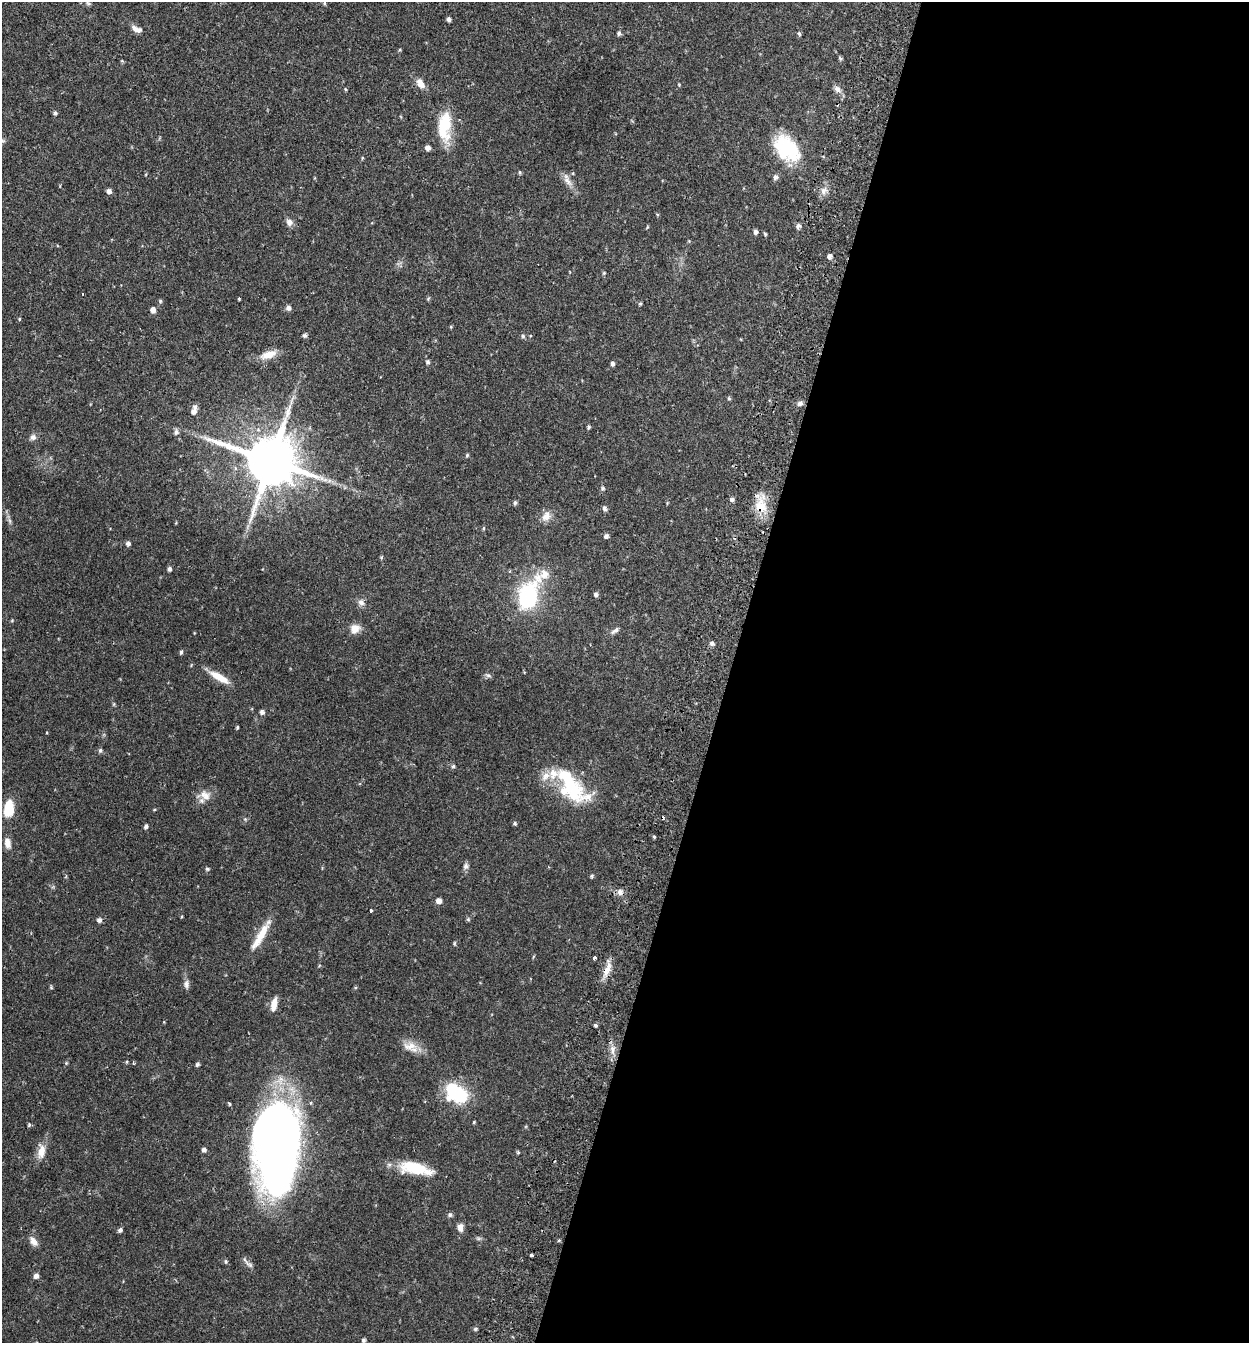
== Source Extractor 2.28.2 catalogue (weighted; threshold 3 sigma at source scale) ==
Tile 12 of 4 x 4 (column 4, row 3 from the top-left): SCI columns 3931-5177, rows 1371-2711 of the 5497 x 5417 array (HDU 1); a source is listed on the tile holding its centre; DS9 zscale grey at full resolution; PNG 1251 x 1345 px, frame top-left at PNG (2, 2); no overlay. Shown black and unused: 42% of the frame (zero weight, under 2 of 3 exposures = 3% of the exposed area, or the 3 px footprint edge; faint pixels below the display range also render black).
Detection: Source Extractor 2.28.2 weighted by HDU 2 'WHT'; one run over the whole footprint, this tile lists its part. Background 0.0653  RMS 0.0051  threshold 0.023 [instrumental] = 3 sigma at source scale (4.5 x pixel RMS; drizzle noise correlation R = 1.50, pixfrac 1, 0.05/0.05 arcsec/px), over >= 5 px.
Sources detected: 131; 1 too faint to see at this stretch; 1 inside a brighter object's white glare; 1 cosmic-ray / hot-pixel residue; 1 long thin detection or spike segment (spike, bleed or trail) — not listed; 4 inside a brighter listed object's ellipse — not listed separately; the other 123 listed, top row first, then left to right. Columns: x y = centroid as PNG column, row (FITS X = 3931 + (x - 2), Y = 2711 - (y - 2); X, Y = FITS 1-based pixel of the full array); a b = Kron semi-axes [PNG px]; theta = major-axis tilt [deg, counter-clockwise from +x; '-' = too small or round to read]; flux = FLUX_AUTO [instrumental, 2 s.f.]
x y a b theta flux
88 3 7 5 -43 0.91
324 3 5 3 - 0.51
448 19 5 4 - 1.3
136 29 14 7 -23 3.1
619 33 6 6 - 1
799 34 6 4 -67 0.73
840 58 7 4 -36 0.67
122 61 6 3 -18 0.53
420 83 14 8 -54 4
679 85 5 3 - 0.46
345 89 4 3 - 0.48
837 89 11 7 -43 2.4
55 113 5 4 - 0.93
444 124 33 15 -87 19
427 148 5 5 - 2.1
787 149 35 23 -48 31
362 158 5 3 - 0.51
520 172 5 3 - 0.54
775 177 7 5 72 1.5
567 181 18 7 -50 3.8
109 191 5 5 - 2.1
824 191 11 8 56 3
289 222 9 9 - 2.4
798 226 8 6 56 1.4
647 227 5 3 - 0.48
756 232 6 5 - 1.4
765 234 5 3 - 0.66
829 256 6 5 - 1.9
604 273 5 5 - 0.68
239 299 3 3 - 0.47
428 299 6 3 56 0.57
160 301 5 5 - 0.71
640 304 5 4 - 0.73
288 308 6 6 - 1.7
153 310 7 6 - 2.2
19 319 5 4 - 0.49
451 327 5 3 - 0.43
304 335 6 5 - 1
523 336 6 5 - 0.83
268 355 22 9 19 6.2
427 362 6 5 - 0.95
612 364 6 4 -72 1.1
729 398 5 5 - 0.66
800 403 8 6 14 1.8
194 410 12 6 74 2.8
589 427 5 4 - 0.73
176 432 9 6 75 1.5
33 437 9 8 - 1.9
467 455 5 4 - 0.69
270 461 17 16 - 2100
329 481 7 4 19 1.1
603 488 5 5 - 0.84
732 499 5 5 - 1.3
515 503 6 5 - 0.88
760 506 17 17 - 11
605 508 7 5 -72 1.2
546 516 15 11 54 4.1
483 528 6 4 89 0.52
606 536 6 5 - 1.2
128 544 6 6 - 1.4
381 557 6 4 84 0.61
169 569 5 4 - 1.3
596 594 6 5 - 1.1
528 596 32 19 69 47
361 602 9 7 -63 2.3
12 620 5 4 - 0.5
355 629 12 11 - 4.4
615 631 14 5 34 1.7
712 643 6 5 - 1.4
181 652 4 3 - 1.2
489 675 8 5 -19 1.1
219 677 27 8 -30 7.6
114 704 6 3 71 0.52
262 712 6 5 - 1.4
237 727 4 3 - 0.6
100 750 6 5 - 1
453 766 6 5 - 0.73
571 786 51 23 -49 38
205 795 16 12 -27 5
9 809 17 9 81 14
514 823 6 4 24 0.71
146 826 5 4 - 1.1
654 837 4 4 - 0.59
7 843 13 7 -79 3.6
466 866 9 7 78 1.6
207 869 5 4 - 0.75
592 876 6 4 -71 0.67
620 892 9 7 -70 2.1
439 901 6 6 - 2.4
371 910 4 3 - 1
468 919 5 5 - 0.68
99 920 6 6 - 1.4
261 936 42 8 60 10
454 943 6 3 71 0.62
594 958 3 3 - 1.5
607 969 22 8 67 5.1
186 984 12 7 -84 2.1
51 987 5 4 - 0.57
274 1004 16 7 78 4.4
595 1025 5 4 - 0.88
410 1046 22 12 0 6.3
613 1050 12 6 -90 3.1
66 1063 5 4 - 0.56
133 1063 5 3 - 0.47
197 1064 5 5 - 0.9
457 1093 28 17 -41 28
474 1122 5 3 - 0.46
29 1125 5 4 - 0.84
277 1148 68 30 86 550
204 1150 6 5 - 1.4
41 1151 18 10 84 5.9
518 1153 6 3 20 0.58
415 1168 38 13 -12 19
450 1215 7 6 - 1
460 1228 10 7 89 2.9
120 1230 5 5 - 1.4
478 1238 8 4 0 0.94
33 1241 14 7 -56 3.2
531 1255 3 3 - 2.1
226 1261 6 4 -89 0.71
36 1276 6 6 - 2
475 1329 6 4 16 0.77
363 1340 5 5 - 0.88
Overlapping masked pixels (flux is a lower limit): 2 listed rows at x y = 760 506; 415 1168